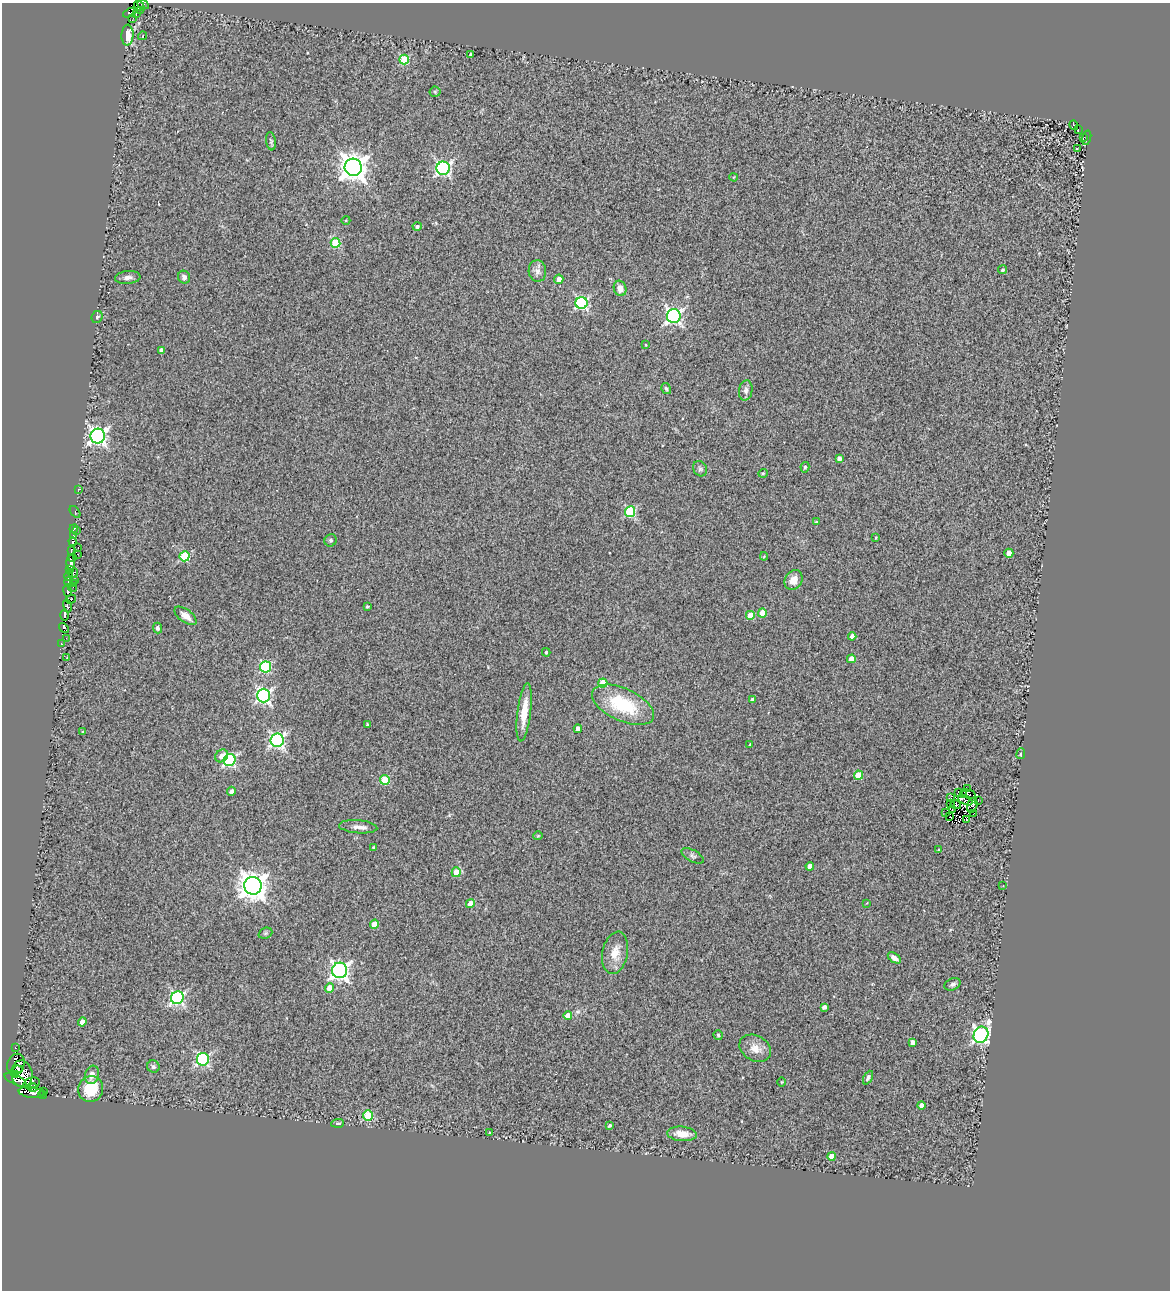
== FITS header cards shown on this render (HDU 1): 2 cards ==
NAXIS1  =                 1168
NAXIS2  =                 1288

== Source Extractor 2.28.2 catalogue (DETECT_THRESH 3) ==
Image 1168 x 1288 px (HDU 1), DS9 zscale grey, 1 PNG px = 1 image px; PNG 1172 x 1292 px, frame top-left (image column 1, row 1288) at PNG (2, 3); each listed source drawn as its Kron ellipse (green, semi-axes under 4 px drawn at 4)
Background 0.461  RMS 0.23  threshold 0.684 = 3 sigma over >= 5 px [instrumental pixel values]
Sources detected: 175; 10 with non-positive FLUX_AUTO (blend fragments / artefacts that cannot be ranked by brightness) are neither listed nor drawn; the other 165 listed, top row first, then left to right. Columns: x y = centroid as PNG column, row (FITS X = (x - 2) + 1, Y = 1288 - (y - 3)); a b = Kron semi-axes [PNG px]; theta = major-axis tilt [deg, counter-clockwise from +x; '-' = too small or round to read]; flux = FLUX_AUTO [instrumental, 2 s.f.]
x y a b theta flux
143 5 6 3 -25 34
139 6 6 3 -35 66
140 11 2 2 - 11
130 13 7 3 24 200
137 14 4 2 - 17
133 18 2 2 - 11
127 35 10 6 87 240
143 36 4 3 - 19
471 55 4 4 - 35
404 60 5 5 - 740
435 92 5 5 - 23
1074 125 5 3 - 17
1078 129 2 2 - 7.5
1083 138 4 2 - 11
1087 138 7 2 75 75
271 141 9 5 -82 27
1077 149 4 2 - 29
353 167 9 8 - 17000
443 168 7 6 - 3300
734 177 4 2 - 9.6
346 220 4 3 - 12
417 226 4 4 - 38
335 243 5 5 - 780
1003 270 4 4 - 30
537 271 11 9 -85 84
128 277 13 6 5 66
184 277 6 6 - 47
559 279 5 4 - 120
620 288 8 6 -73 97
581 303 6 6 - 2100
674 316 7 7 - 4100
97 317 6 5 - 32
645 345 3 2 - 12
161 350 4 3 - 48
666 388 6 4 -57 28
746 390 10 6 79 65
98 436 7 7 - 5700
839 458 4 4 - 63
805 467 5 4 - 27
700 469 8 6 -56 41
763 473 5 4 - 20
78 489 3 2 - 21
75 512 7 4 -52 22
630 512 5 5 - 1200
816 522 4 4 - 15
74 529 4 3 - 160
77 530 3 2 - 110
73 535 3 2 - 77
876 538 3 2 - 12
331 540 6 6 - 28
73 542 4 3 - 1300
78 548 3 2 - 38
71 551 3 3 - 23
1009 553 4 4 - 170
77 554 3 3 - 110
185 556 5 5 - 860
764 556 4 4 - 15
73 558 3 2 - 110
71 563 7 4 90 670
69 570 3 2 - 38
73 573 5 2 - 8.9
69 576 5 3 - 290
75 580 3 3 - 45
793 580 10 8 59 150
69 582 4 3 - 210
73 584 3 2 - 39
72 587 5 2 - 4
67 591 6 3 -82 560
71 599 5 2 - 110
67 606 6 3 -78 280
367 606 3 3 - 20
762 613 4 4 - 260
65 615 6 3 -90 670
750 615 4 4 - 250
186 616 13 6 -36 120
64 628 5 4 - 610
157 628 5 4 - 44
852 636 4 4 - 73
66 638 2 2 - 32
61 644 3 3 - 20
546 652 4 3 - 18
67 658 3 2 - 9.9
851 659 4 4 - 170
265 667 5 5 - 1300
603 683 4 4 - 430
264 695 7 6 - 3400
752 699 3 3 - 29
623 705 33 16 -24 910
524 712 29 7 83 320
367 724 3 3 - 14
578 729 4 4 - 95
82 732 4 3 - 16
277 740 7 6 - 3400
750 744 3 2 - 13
1021 754 5 3 - 20
222 756 7 6 - 130
230 760 6 5 - 2200
858 775 4 4 - 430
385 780 5 4 - 510
968 789 2 2 - 24
231 791 4 4 - 51
958 793 3 2 - 15
968 794 8 3 -16 0.11
963 795 4 2 - 5.8
950 798 3 2 - 16
965 800 7 3 -28 12
978 800 2 2 - 19
951 804 4 2 - 13
956 805 5 4 - 28
972 805 7 5 73 22
952 810 3 2 - 18
946 812 3 2 - 14
973 814 4 2 - 19
950 817 3 2 - 26
967 820 3 2 - 14
358 827 19 6 -5 100
538 836 4 4 - 17
373 848 3 3 - 18
939 850 3 3 - 23
692 856 12 5 -28 47
810 866 4 4 - 94
456 872 5 4 - 220
253 886 9 8 - 18000
1003 886 3 3 - 8.6
470 903 5 4 - 140
867 903 4 2 - 9.1
374 924 4 4 - 190
265 933 7 5 22 28
615 953 21 12 79 230
894 958 7 4 -34 74
340 970 8 7 - 5700
953 984 8 6 22 45
330 988 5 4 - 200
177 998 6 6 - 2600
824 1007 4 3 - 53
568 1016 4 4 - 150
82 1022 4 4 - 110
718 1035 5 4 - 25
981 1035 8 7 - 4200
912 1042 4 4 - 66
15 1047 2 2 - 16
755 1048 17 12 -30 180
203 1059 6 6 - 2200
16 1064 10 8 65 2100
153 1067 6 6 - 42
18 1070 4 3 - 410
15 1074 4 2 - 890
22 1074 13 10 -81 1300
92 1075 9 7 73 99
868 1078 7 4 63 35
16 1080 12 4 -25 550
782 1082 5 3 - 13
32 1083 8 6 16 740
33 1088 4 3 - 290
91 1089 13 12 - 490
43 1091 3 2 - 220
31 1092 13 5 -7 780
43 1095 4 3 - 170
922 1105 4 4 - 110
368 1116 5 5 - 790
338 1123 6 4 3 49
609 1125 4 3 - 24
489 1133 3 2 - 10
682 1134 15 7 -5 180
832 1156 4 4 - 230
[10 non-positive-flux detections neither listed nor drawn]